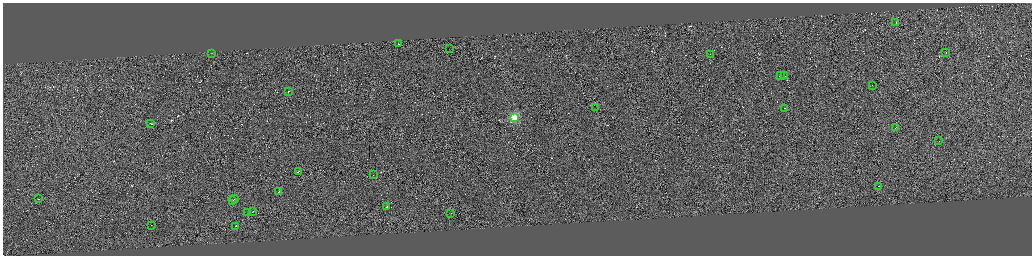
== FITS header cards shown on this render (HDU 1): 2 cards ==
NAXIS1  =                 4117
NAXIS2  =                 1015

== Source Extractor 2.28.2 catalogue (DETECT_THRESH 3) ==
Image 4117 x 1015 px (HDU 1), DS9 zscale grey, zoomed out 1/4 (1 PNG px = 4 x 4 image px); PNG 1034 x 258 px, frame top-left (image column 3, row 1013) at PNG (3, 3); each listed source drawn as its Kron ellipse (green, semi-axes under 4 px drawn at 4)
Background -0.0125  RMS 2.9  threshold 8.65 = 3 sigma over >= 5 px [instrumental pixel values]
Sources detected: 391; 362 cannot appear on this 1/4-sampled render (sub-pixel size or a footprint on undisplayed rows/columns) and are neither listed nor drawn; the other 29 listed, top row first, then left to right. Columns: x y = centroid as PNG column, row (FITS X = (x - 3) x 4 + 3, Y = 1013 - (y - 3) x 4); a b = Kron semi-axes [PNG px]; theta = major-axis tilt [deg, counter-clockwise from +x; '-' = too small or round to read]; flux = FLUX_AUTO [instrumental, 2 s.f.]
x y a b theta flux
896 22 2 1 - 6000
398 44 2 1 - 8900
450 48 2 1 - 1200
946 52 2 1 - 4300
212 54 2 1 - 5000
710 55 2 1 - 4500
781 76 2 1 - 11000
784 76 2 1 - 29000
872 86 2 1 - 5000
288 92 2 1 - 6600
595 108 2 1 - 7100
784 108 2 1 - 17000
514 117 2 2 - 99000
151 124 2 1 - 12000
896 128 2 1 - 9700
939 141 2 1 - 5400
298 172 4 1 - 17000
373 175 2 1 - 6800
879 186 2 1 - 10000
279 192 3 1 - 13000
39 199 2 1 - 7700
234 199 2 1 - 9400
233 200 2 1 - 12000
386 207 2 1 - 11000
252 212 2 1 - 17000
248 213 2 1 - 9500
451 213 2 1 - 3900
151 226 2 1 - 5500
235 226 2 1 - 23000
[362 sub-pixel or undisplayed-footprint detections neither listed nor drawn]